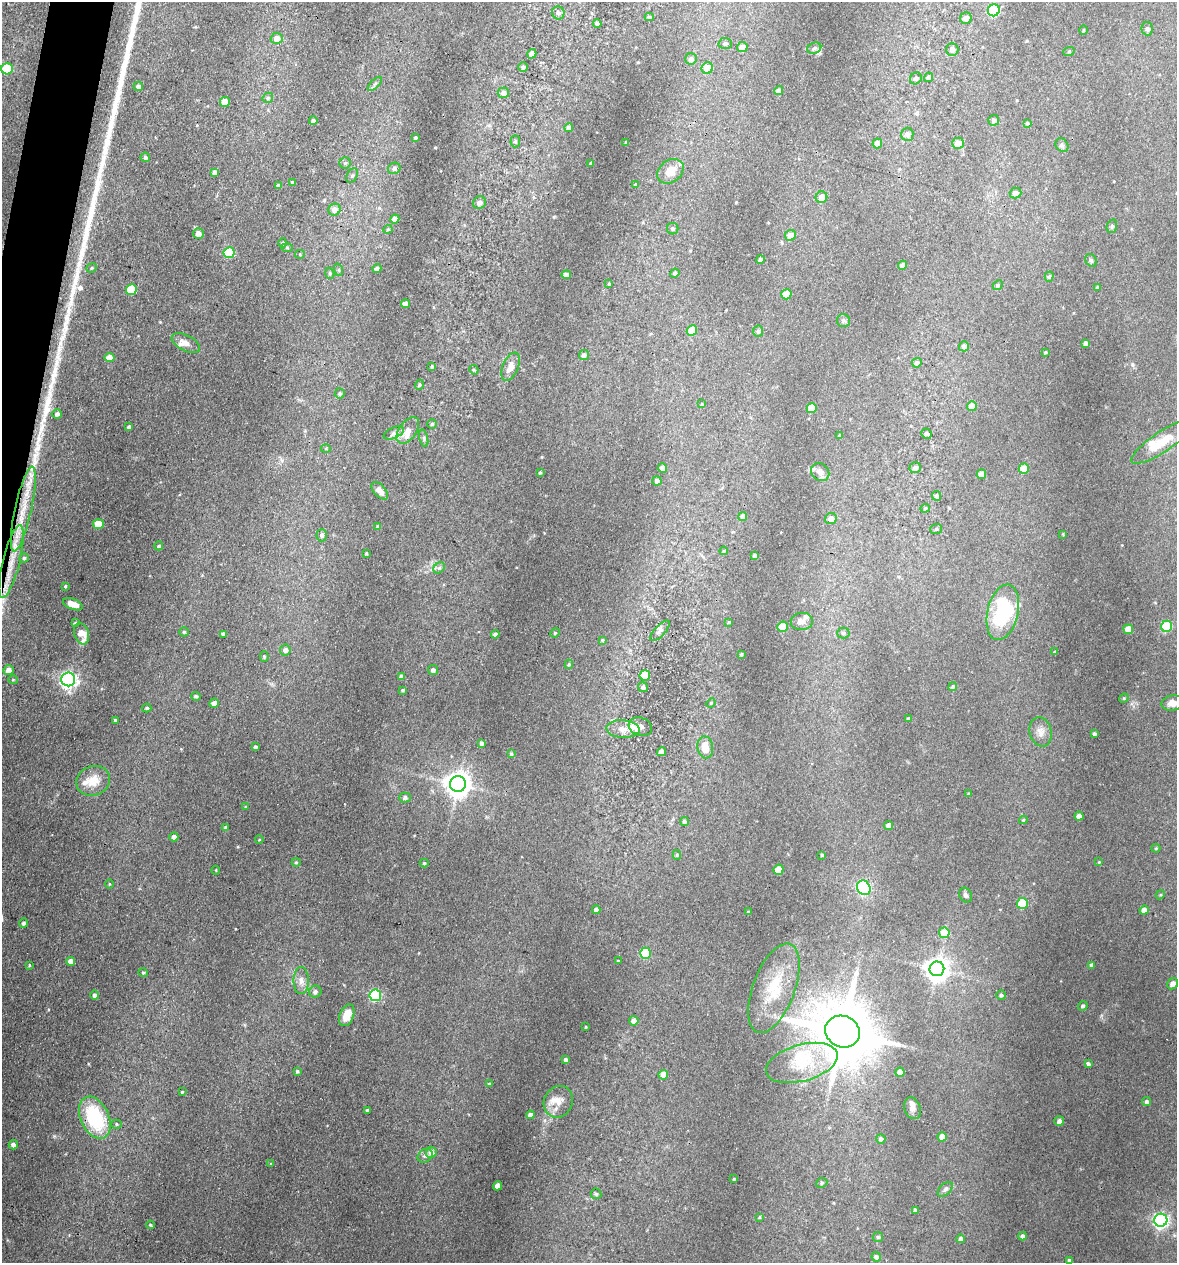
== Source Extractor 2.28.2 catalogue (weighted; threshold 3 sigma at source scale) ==
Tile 11 of 4 x 4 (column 3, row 3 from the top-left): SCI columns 2476-3650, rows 1269-2529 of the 5073 x 5061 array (HDU 1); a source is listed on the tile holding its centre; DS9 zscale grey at full resolution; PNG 1179 x 1265 px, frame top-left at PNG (2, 2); each listed source drawn as its Kron ellipse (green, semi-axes under 4 px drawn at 4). Shown black and unused: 2% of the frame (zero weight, under 3 of 4 exposures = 1% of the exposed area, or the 3 px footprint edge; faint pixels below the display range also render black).
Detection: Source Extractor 2.28.2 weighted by HDU 2 'WHT'; one run over the whole footprint, this tile lists its part. Background 0.122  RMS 0.0083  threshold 0.0373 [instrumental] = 3 sigma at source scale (4.5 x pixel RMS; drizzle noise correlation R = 1.50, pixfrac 1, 0.05/0.05 arcsec/px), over >= 5 px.
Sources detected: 273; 1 inside a brighter object's white glare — neither listed nor drawn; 9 inside a brighter listed object's ellipse — not listed separately; the other 263 listed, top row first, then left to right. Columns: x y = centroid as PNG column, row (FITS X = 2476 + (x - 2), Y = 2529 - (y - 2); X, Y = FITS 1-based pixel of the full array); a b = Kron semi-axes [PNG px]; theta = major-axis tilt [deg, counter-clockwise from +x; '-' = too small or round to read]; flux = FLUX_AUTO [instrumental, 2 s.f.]
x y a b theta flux
994 10 6 6 - 83
558 13 6 6 - 2.5
649 17 4 4 - 1.1
966 18 6 5 - 5
597 23 4 4 - 2.6
1147 29 6 5 - 2.5
1083 30 5 3 - 0.73
277 38 6 5 - 7
725 44 6 5 - 1.9
742 47 5 5 - 5.3
814 48 7 5 23 1.8
952 49 6 6 - 4
1069 51 6 3 19 0.83
532 54 5 4 - 5
691 59 6 5 - 2.8
523 67 5 4 - 1.5
707 68 6 5 - 15
7 69 6 5 - 39
928 77 5 4 - 1.9
916 78 6 5 - 1.8
375 84 9 3 45 1.6
138 86 5 4 - 3.3
779 90 4 4 - 4.2
503 93 6 5 - 3.8
268 98 5 5 - 1.2
225 102 5 5 - 11
994 120 5 5 - 2.2
313 121 4 4 - 2
1027 123 3 3 - 1
569 128 4 4 - 4.4
907 134 6 6 - 3.7
415 137 3 3 - 1.2
515 141 6 4 86 1.5
626 143 3 3 - 1.2
877 143 5 5 - 6
958 143 6 5 - 9.6
1062 145 7 6 - 1.9
145 157 5 4 - 1.8
345 163 5 5 - 1.6
591 163 3 3 - 1.2
394 168 6 5 - 2.2
670 171 14 11 39 11
214 172 4 4 - 3.4
352 176 8 5 62 1.8
292 182 4 3 - 1.5
636 184 4 4 - 1.3
278 186 4 3 - 1.6
1015 193 6 5 - 3.9
821 197 6 5 - 7.9
479 203 6 6 - 3.5
334 210 6 6 - 5.2
395 219 4 4 - 4.2
1112 226 7 5 75 1.5
388 229 4 4 - 0.99
673 229 6 5 - 1.5
198 234 5 5 - 4.9
790 235 5 5 - 8.9
283 243 4 4 - 1.8
287 248 6 4 -2 1
229 253 5 5 - 39
300 254 5 4 - 0.93
760 260 4 4 - 3.4
1091 260 7 5 -57 1.6
903 265 5 4 - 4.8
92 268 5 4 - 1.1
377 269 4 4 - 2.5
339 270 6 4 -72 1.1
330 273 5 4 - 1.2
675 273 5 4 - 1.7
566 275 5 4 - 4.8
1049 277 5 4 - 1.4
609 284 3 3 - 0.77
998 285 5 4 - 1.1
1098 287 4 3 - 1.2
131 290 5 5 - 31
786 294 5 5 - 13
405 304 4 4 - 4.8
843 321 6 6 - 1.7
692 331 5 5 - 18
758 331 5 5 - 1.8
186 343 15 8 -27 5.5
1086 343 4 4 - 2.5
964 346 5 5 - 3.1
1045 352 4 3 - 0.83
584 355 5 5 - 3.2
109 358 5 4 - 7.7
917 363 5 4 - 2.3
432 367 3 3 - 1.3
510 367 15 7 66 6.9
474 370 5 3 - 0.8
419 385 5 3 - 0.84
340 393 5 5 - 1.5
702 404 3 3 - 0.7
972 406 5 5 - 9
812 408 5 5 - 22
57 414 5 5 - 3.1
432 424 4 4 - 1.1
129 427 4 3 - 1.6
408 430 15 8 55 8.4
394 433 11 5 24 2.8
926 434 5 5 - 2
840 436 4 4 - 1.4
424 438 9 3 -77 1.4
1162 442 36 10 34 22
326 448 5 3 - 0.87
662 468 5 4 - 3.9
915 468 6 5 - 2.8
1024 469 5 5 - 14
820 472 10 8 -44 4.9
540 473 3 3 - 0.87
981 474 5 4 - 7.7
657 481 4 4 - 3.4
380 491 10 5 -47 4.2
937 496 5 4 - 1.9
925 508 4 4 - 0.85
23 509 43 8 78 26
743 516 4 4 - 4.3
831 519 6 5 - 5.3
98 524 5 5 - 18
378 527 4 4 - 1.5
936 529 6 5 - 1.4
1063 534 4 4 - 0.73
322 535 6 5 - 2.3
159 546 4 4 - 1.2
724 551 4 3 - 0.9
366 553 3 3 - 0.73
755 556 4 3 - 2.4
24 558 4 4 - 1.3
11 562 38 8 76 21
439 568 6 5 - 1.8
65 586 3 3 - 0.82
73 604 10 5 -20 8
1003 612 28 15 77 73
802 621 11 8 7 4.5
729 622 4 3 - 0.8
75 623 4 4 - 1.1
1167 626 5 5 - 51
782 627 5 5 - 21
1128 629 5 5 - 9.5
660 631 13 5 48 3.1
184 632 4 4 - 1.1
555 633 5 4 - 1.1
843 633 6 5 - 1.6
82 634 11 7 -71 14
223 634 4 4 - 2.6
495 634 4 4 - 2.5
602 640 4 3 - 0.97
285 650 5 5 - 3.9
1055 652 3 3 - 1.3
741 654 3 3 - 1.2
264 657 5 4 - 1.2
569 664 4 3 - 1.1
8 670 5 5 - 6
433 670 5 5 - 2.7
645 675 5 5 - 26
401 676 4 4 - 2.7
68 679 7 7 - 280
13 680 4 4 - 0.92
953 686 5 4 - 1.4
643 687 5 5 - 2.2
403 690 4 3 - 1
196 696 5 4 - 1.7
1124 698 5 4 - 0.81
214 703 5 4 - 4
711 703 5 4 - 0.85
1172 703 11 7 9 6
147 708 4 3 - 1.2
909 719 4 3 - 1.2
115 720 4 4 - 1.6
640 727 12 9 -17 5.7
623 729 17 8 -3 8.6
1040 732 15 11 -76 6.5
1094 734 4 3 - 1.8
481 743 4 4 - 2
255 747 4 3 - 1.9
705 747 11 7 -82 9.1
661 752 4 4 - 5.4
511 754 4 3 - 1.2
93 781 17 14 20 14
458 784 8 8 - 860
969 794 3 3 - 0.98
405 798 5 5 - 2.5
246 807 4 3 - 1
1079 816 4 4 - 5.7
1023 820 4 4 - 0.78
684 821 4 4 - 2.1
889 825 4 4 - 5.4
225 828 4 4 - 1.3
174 837 4 4 - 3.6
259 840 4 3 - 0.61
1156 848 4 4 - 0.93
677 855 5 4 - 1.2
822 855 3 3 - 0.99
296 862 4 4 - 1
1099 862 3 3 - 0.62
424 863 4 4 - 1.1
216 870 4 3 - 0.64
778 870 5 5 - 15
109 884 4 3 - 0.63
864 888 8 6 -56 140
966 895 7 6 - 2.3
1160 895 5 3 - 0.83
1022 903 5 5 - 36
596 910 4 4 - 3
1144 910 4 4 - 6.1
748 912 3 3 - 0.86
24 923 5 4 - 1.7
944 933 5 5 - 17
645 953 5 5 - 49
70 961 4 4 - 5.9
618 961 3 2 - 0.57
29 965 4 2 - 0.64
1091 965 4 3 - 2.1
937 969 7 7 - 750
143 973 5 4 - 0.96
301 981 13 7 -90 5.4
1173 984 6 5 - 3.4
774 988 47 21 70 42
315 992 6 6 - 2.2
94 995 5 4 - 2.6
375 995 6 6 - 90
1001 995 5 5 - 1.6
1083 1006 5 4 - 1.4
347 1015 11 7 69 11
634 1021 5 5 - 4.4
586 1027 3 2 - 0.65
843 1032 18 15 -24 5900
566 1060 4 4 - 3
802 1063 37 18 16 36
1088 1064 4 3 - 1.9
297 1071 4 4 - 1.1
900 1072 5 4 - 8
663 1075 5 4 - 8.6
489 1084 4 3 - 0.72
182 1092 3 3 - 0.83
1146 1101 4 4 - 2
558 1102 16 14 60 9.2
912 1108 11 8 -70 4.1
367 1110 3 3 - 0.95
530 1115 4 4 - 3.6
95 1118 22 14 -65 62
1059 1121 5 5 - 2.8
116 1124 5 4 - 1.4
942 1137 4 4 - 7.2
881 1139 5 4 - 2
13 1145 4 4 - 3.5
431 1152 5 5 - 5
425 1156 8 6 35 2.4
271 1164 4 3 - 0.83
734 1179 3 3 - 1.1
822 1183 6 4 24 1.4
498 1186 4 4 - 7.2
945 1189 9 5 44 2.1
596 1194 5 5 - 1.3
915 1210 4 4 - 1.8
759 1217 4 3 - 0.93
1161 1220 6 6 - 240
150 1225 4 3 - 1
1023 1236 4 4 - 3.1
878 1237 5 5 - 1.1
961 1239 4 4 - 2.9
876 1257 5 4 - 2.7
1069 1260 4 3 - 1.9
Overlapping masked pixels (flux is a lower limit): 2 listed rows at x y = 23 509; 11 562
Isophote crosses this tile's border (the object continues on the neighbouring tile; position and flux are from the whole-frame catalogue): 1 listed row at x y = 1172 703
Unlisted compact peaks at least as high as the median listed source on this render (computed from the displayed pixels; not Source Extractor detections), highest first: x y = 68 311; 35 463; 54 1136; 544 1120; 80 288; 88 1064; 435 148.